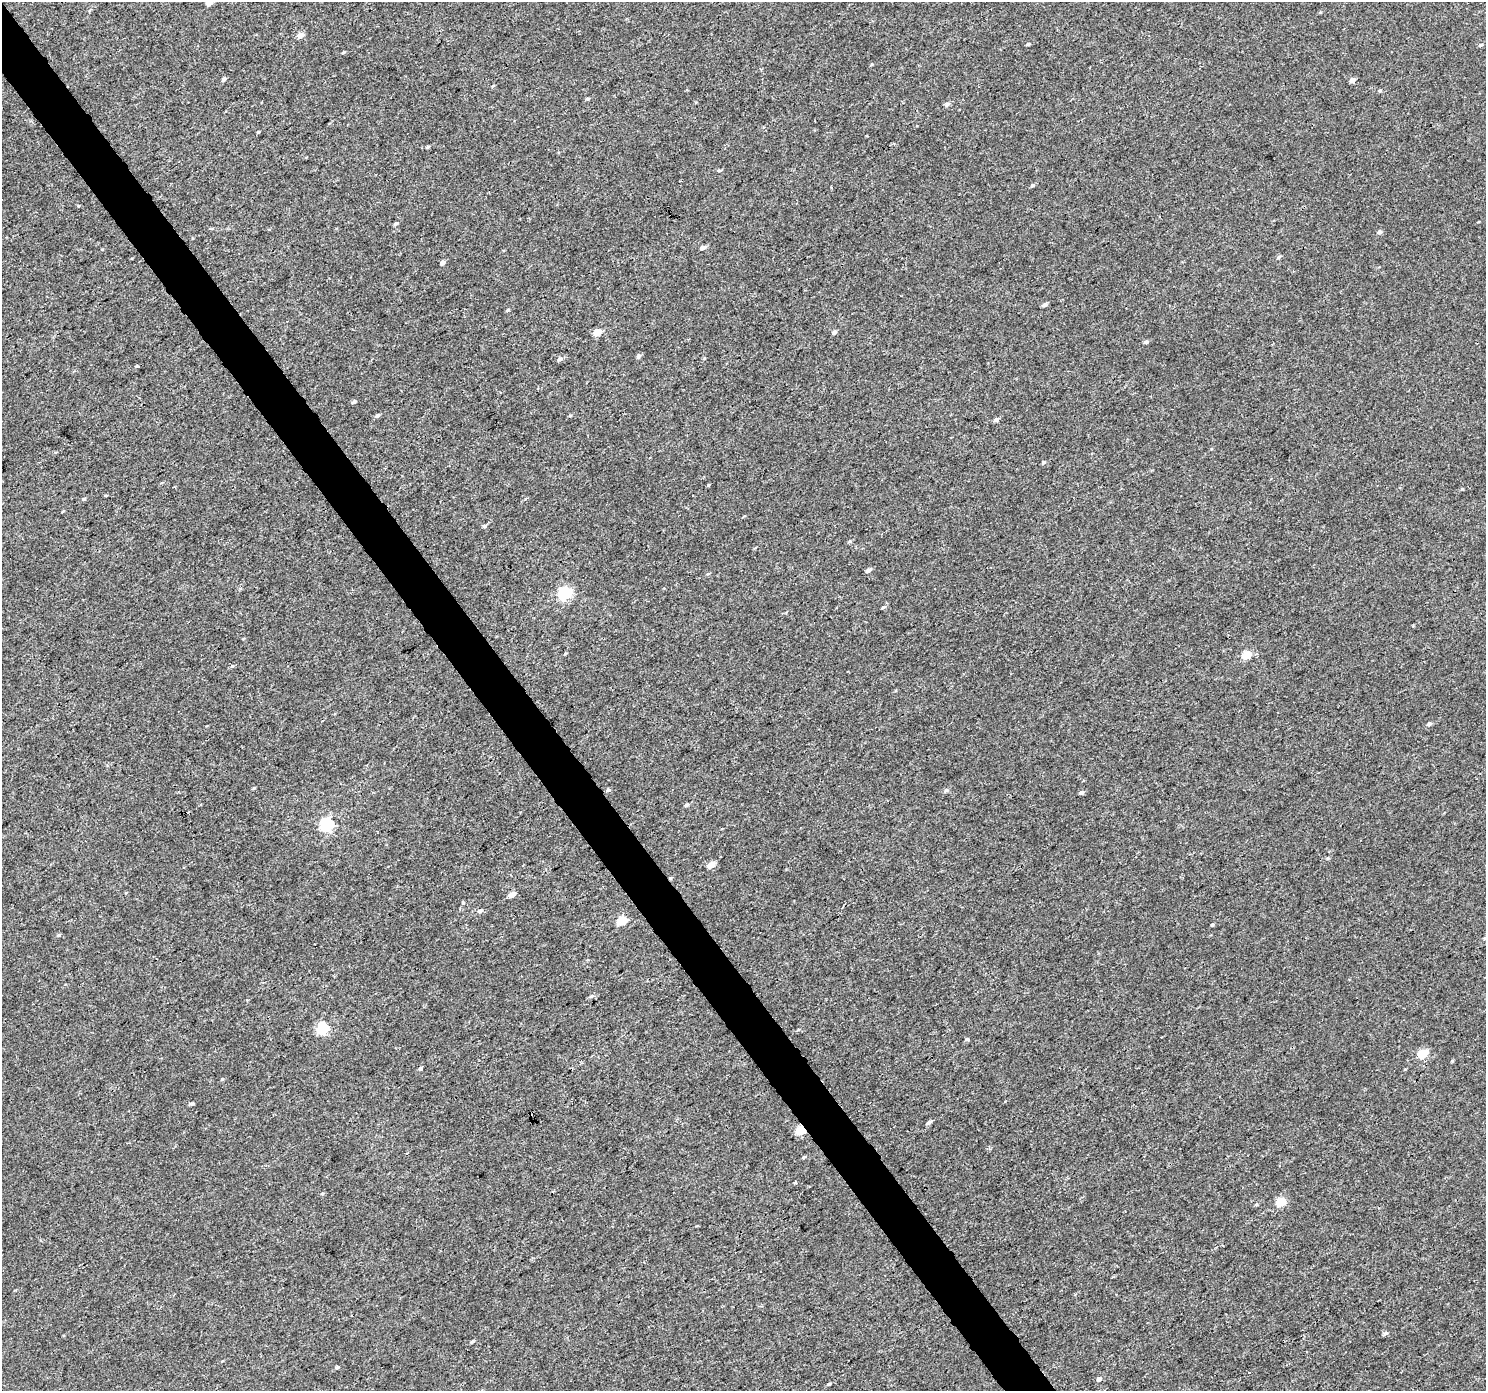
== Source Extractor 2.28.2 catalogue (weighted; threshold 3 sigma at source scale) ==
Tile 11 of 4 x 4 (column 3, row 3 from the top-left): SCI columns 2977-4460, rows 1579-2967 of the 5946 x 5873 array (HDU 1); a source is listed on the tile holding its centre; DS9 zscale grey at full resolution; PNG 1488 x 1393 px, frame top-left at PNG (2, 2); no overlay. Shown black and unused: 3% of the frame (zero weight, under 3 of 4 exposures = <1% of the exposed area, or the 3 px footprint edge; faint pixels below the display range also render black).
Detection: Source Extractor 2.28.2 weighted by HDU 2 'WHT'; one run over the whole footprint, this tile lists its part. Background 0.00143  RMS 0.0018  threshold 0.00791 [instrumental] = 3 sigma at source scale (4.5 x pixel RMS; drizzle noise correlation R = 1.50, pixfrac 1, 0.0396/0.0396 arcsec/px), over >= 5 px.
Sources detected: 74; all 74 listed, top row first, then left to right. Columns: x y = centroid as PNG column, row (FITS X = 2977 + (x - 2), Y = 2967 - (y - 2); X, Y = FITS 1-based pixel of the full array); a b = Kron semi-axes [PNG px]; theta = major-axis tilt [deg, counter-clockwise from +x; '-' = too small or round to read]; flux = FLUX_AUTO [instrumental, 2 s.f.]
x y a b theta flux
209 3 5 4 - 1.2
300 35 5 5 - 1.3
1028 44 4 4 - 0.24
1481 45 5 4 - 0.29
872 64 5 3 - 0.15
224 79 6 4 39 0.38
1352 80 5 4 - 1.2
493 86 5 3 - 0.15
1380 91 5 4 - 0.21
588 99 5 4 - 0.22
947 104 6 5 - 0.41
258 132 4 3 - 0.18
428 147 5 3 - 0.22
719 171 5 3 - 0.21
1032 185 6 4 46 0.27
396 223 6 4 29 0.28
1379 232 5 5 - 0.43
703 248 5 4 - 0.76
1278 257 6 4 29 0.29
443 262 5 4 - 0.51
1045 305 5 3 - 0.58
508 310 5 4 - 0.21
597 332 6 4 23 3.2
834 332 5 4 - 0.46
1146 342 5 4 - 0.39
639 356 5 5 - 0.44
560 359 6 5 - 0.42
354 402 6 4 44 0.29
570 415 4 4 - 0.19
377 416 6 5 - 0.33
996 420 6 4 25 0.5
1044 462 5 4 - 0.24
708 485 3 3 - 0.16
84 499 5 4 - 0.23
484 526 6 4 17 0.29
849 541 6 4 45 0.22
868 570 6 5 - 0.49
708 574 5 3 - 0.18
564 593 6 5 - 26
883 607 6 4 27 0.26
1246 655 5 4 - 4.7
1429 724 5 4 - 0.3
608 790 6 5 - 0.3
946 790 6 5 - 0.37
1081 792 6 4 31 0.38
687 805 5 4 - 0.36
327 824 6 6 - 28
1328 858 5 3 - 0.19
710 865 5 4 - 2.1
670 878 5 3 - 0.19
512 894 6 5 - 1.1
480 911 7 5 37 0.48
622 920 5 5 - 7.1
1212 925 4 4 - 0.17
58 935 6 4 26 0.24
1485 938 6 4 44 0.26
247 1000 3 3 - 0.27
322 1028 6 5 - 16
968 1039 4 4 - 0.34
1422 1054 6 4 28 6.3
420 1068 5 4 - 0.31
222 1079 4 4 - 0.17
192 1104 6 4 -1 0.29
929 1122 6 4 33 0.46
800 1130 5 5 - 5.6
804 1157 6 3 27 0.23
322 1194 5 4 - 0.2
1280 1202 6 5 - 6.4
1256 1204 5 3 - 0.18
1386 1333 7 5 36 0.35
472 1342 6 4 22 0.27
337 1367 4 4 - 0.22
1099 1379 6 5 - 0.46
829 1384 4 3 - 0.24
Overlapping masked pixels (flux is a lower limit): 2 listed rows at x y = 670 878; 800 1130
Isophote crosses this tile's border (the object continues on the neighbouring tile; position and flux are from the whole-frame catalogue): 2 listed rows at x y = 209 3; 1485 938
Unlisted compact peaks at least as high as the median listed source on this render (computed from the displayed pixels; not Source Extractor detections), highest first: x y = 254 788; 344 52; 1462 489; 1452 1061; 232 666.